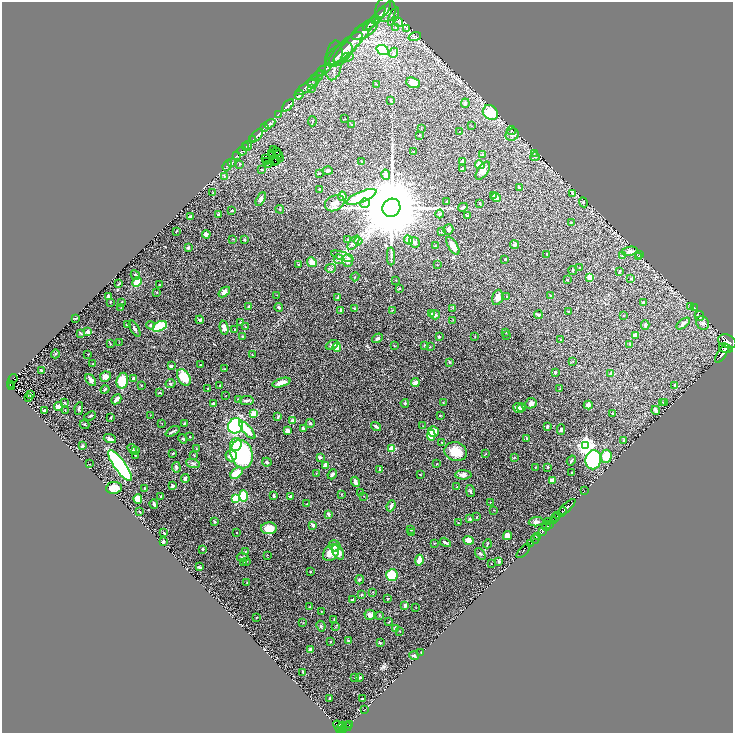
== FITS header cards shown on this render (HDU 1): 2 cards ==
NAXIS1  =                 1462
NAXIS2  =                 1462

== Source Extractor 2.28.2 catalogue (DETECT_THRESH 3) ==
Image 1462 x 1462 px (HDU 1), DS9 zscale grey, zoomed out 1/2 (1 PNG px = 2 x 2 image px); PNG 735 x 735 px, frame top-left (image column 2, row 1462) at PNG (2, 2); each listed source drawn as its Kron ellipse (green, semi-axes under 4 px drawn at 4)
Background 0.734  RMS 0.04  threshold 0.121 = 3 sigma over >= 5 px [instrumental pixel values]
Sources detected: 450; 24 cannot appear on this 1/2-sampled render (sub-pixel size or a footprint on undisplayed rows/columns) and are neither listed nor drawn; the other 426 listed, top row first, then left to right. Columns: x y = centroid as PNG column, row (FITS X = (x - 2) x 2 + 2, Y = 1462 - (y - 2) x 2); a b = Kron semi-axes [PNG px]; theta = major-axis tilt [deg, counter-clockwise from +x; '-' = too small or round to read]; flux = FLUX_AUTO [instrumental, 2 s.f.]
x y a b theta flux
386 10 12 10 82 53
381 13 13 4 49 29
393 16 10 3 66 14
376 19 14 3 50 29
398 22 5 3 - 13
371 23 10 3 41 25
396 27 4 3 - 7.4
407 29 3 2 - 5.8
365 30 15 7 30 40
415 36 6 4 19 12
355 40 30 6 47 99
346 48 22 7 44 73
383 50 6 4 -20 330
393 53 5 3 - 13
339 55 16 9 41 59
347 57 6 4 9 21
334 60 20 8 83 68
324 69 9 4 37 20
320 73 3 2 - 4.4
318 76 6 3 36 11
313 81 7 3 63 15
413 83 7 5 -22 58
376 84 2 2 - 4
307 87 14 4 32 34
311 88 3 3 - 6.3
299 95 5 3 - 11
391 100 3 2 - 5.7
465 103 5 3 - 20
288 105 7 3 50 13
490 113 8 6 -41 250
279 114 3 3 - 4.1
345 119 3 2 - 1.9
312 121 5 2 - 5
270 124 6 3 32 11
352 125 3 2 - 4.2
472 126 3 2 - 3.4
265 127 2 1 - 2.8
421 128 2 1 - 2.1
511 131 4 3 - 6.9
460 132 3 2 - 6.4
419 135 3 2 - 3
512 135 7 6 - 23
257 136 8 3 46 12
253 140 3 2 - 3
247 146 5 2 - 8
245 147 3 2 - 3.6
273 150 2 1 - 3.6
242 151 5 1 - 3.6
277 151 2 1 - 2.2
413 152 2 2 - 5.4
534 153 2 1 - 2.5
272 154 2 1 - 0.13
278 154 3 1 - 4.4
482 154 3 3 - 5.7
236 156 3 2 - 5.3
273 156 2 1 - 3.1
535 157 5 2 - 5.9
266 158 3 1 - 0.29
280 158 2 1 - 0.91
277 160 2 1 - 1.3
266 161 3 1 - 2.6
274 161 2 1 - 3
462 161 3 2 - 23
232 162 4 3 - 6.7
362 162 4 2 - 7.7
240 164 3 2 - 5
268 164 2 1 - 4.1
480 165 5 4 - 90
227 166 6 2 69 6.6
462 168 4 2 - 8.1
262 170 2 2 - 5.1
328 171 5 3 - 14
483 171 10 5 56 33
319 173 3 2 - 5.3
386 175 5 3 - 83
224 176 4 2 - 5
520 188 4 2 - 7.2
320 189 3 2 - 13
213 193 2 2 - 7.6
573 194 4 3 - 7.5
494 195 3 3 - 15
342 196 5 3 - 49
361 197 16 5 23 410
496 197 5 4 - 51
261 199 7 4 64 22
447 201 2 2 - 3.8
583 202 5 4 - 11
335 203 10 7 27 53
365 203 5 4 - 25
480 203 3 2 - 9.6
463 207 5 3 - 13
391 208 9 8 - 97000
280 209 4 2 - 4.1
232 211 3 2 - 6.1
440 214 4 3 - 11
219 215 3 3 - 13
190 216 2 2 - 15
467 216 3 2 - 15
571 222 3 2 - 3.3
448 230 5 5 - 16
176 231 3 2 - 2.8
441 232 3 2 - 2.8
206 234 4 4 - 22
233 239 4 2 - 3.9
244 239 3 2 - 6.4
347 239 2 2 - 4.8
409 240 5 3 - 42
358 241 4 2 - 9
414 242 6 4 -39 25
353 243 8 3 55 19
515 245 4 3 - 14
435 246 2 2 - 3.6
453 246 10 4 -58 85
188 248 3 3 - 16
630 251 8 4 10 23
547 255 2 1 - 2.7
639 255 3 2 - 4.2
342 256 12 3 -17 24
391 256 9 2 -88 13
622 256 4 3 - 12
638 256 3 2 - 5.1
338 259 5 5 - 18
505 259 2 2 - 5.8
347 261 6 5 - 50
312 262 5 4 - 60
299 265 2 2 - 6.1
437 265 2 2 - 2.6
330 268 5 2 - 9.1
580 268 2 2 - 4.6
573 270 4 2 - 6.2
619 272 4 2 - 7.5
135 275 5 3 - 19
355 277 4 2 - 4.2
590 277 2 2 - 150
631 279 3 2 - 4.1
396 280 2 2 - 3.2
567 280 3 2 - 6.5
137 282 5 4 - 97
119 284 4 2 - 8.3
159 285 2 2 - 10
399 289 3 3 - 6
157 292 3 2 - 3.7
224 292 6 4 41 38
277 295 2 2 - 3.1
550 295 3 2 - 3.7
507 296 3 3 - 8.3
108 297 2 2 - 31
338 297 3 2 - 7.5
497 297 8 5 74 51
110 302 3 2 - 5.8
121 302 2 1 - 4.2
643 303 3 3 - 14
249 307 4 3 - 17
279 307 4 3 - 12
690 307 3 3 - 4.9
121 308 3 2 - 3.9
354 308 4 2 - 5.5
453 308 3 2 - 3.2
695 308 3 2 - 18
341 310 3 3 - 19
392 310 3 2 - 2.7
568 312 3 2 - 4
432 314 4 3 - 25
435 315 5 4 - 18
538 315 4 3 - 11
623 316 2 1 - 3.4
699 316 5 4 - 17
75 318 2 1 - 4.5
200 320 4 4 - 12
453 320 2 2 - 2.7
241 323 4 3 - 8.3
703 323 7 6 - 22
127 324 3 2 - 9.1
683 324 8 3 38 37
151 325 4 3 - 12
645 325 5 2 - 8.1
160 326 7 4 28 270
245 327 3 2 - 3.6
135 328 9 3 -60 18
224 328 7 4 -79 46
235 329 2 2 - 9.7
88 332 2 2 - 130
506 332 4 3 - 5.8
81 333 4 2 - 5.9
506 335 3 2 - 4.6
636 335 3 3 - 37
243 336 3 3 - 5.4
475 336 3 2 - 4.5
439 337 3 3 - 12
377 338 6 3 33 18
561 340 2 2 - 9.5
727 341 9 6 -27 4200
119 343 2 1 - 1.8
110 344 3 2 - 3.4
630 344 2 2 - 4.1
332 345 6 4 26 18
394 346 3 2 - 3.6
425 346 3 3 - 9.9
337 347 4 3 - 110
430 347 3 2 - 4
726 348 7 4 -18 2500
722 353 10 3 56 4200
55 354 4 3 - 9.6
88 354 2 2 - 4
252 355 2 2 - 2.9
573 361 3 2 - 3.8
449 362 4 4 - 9.9
93 364 2 2 - 6.1
200 365 2 1 - 3.9
171 366 3 3 - 21
224 369 3 2 - 3.6
41 370 3 2 - 9.5
555 372 3 2 - 13
611 374 3 3 - 15
105 377 5 5 - 33
184 377 9 6 -58 150
133 378 4 3 - 14
13 379 5 2 - 43
91 380 7 4 -52 30
122 381 8 5 77 220
170 383 5 3 - 12
281 383 9 4 17 52
415 383 4 3 - 48
10 384 4 2 - 22
141 385 2 2 - 3.6
220 385 4 2 - 9.5
675 385 3 2 - 9.1
11 386 2 1 - 8.1
560 388 2 1 - 2.2
105 389 5 3 - 17
207 389 2 2 - 3.8
160 393 4 2 - 5.5
31 394 2 2 - 6.2
226 396 2 1 - 2.1
29 398 2 1 - 2
116 399 5 3 - 29
238 399 3 2 - 6.5
247 401 7 3 7 19
65 402 3 2 - 5.6
663 402 3 2 - 3.8
665 402 3 2 - 2.9
405 403 4 3 - 8.7
443 403 3 3 - 5.2
531 403 6 5 - 30
213 404 3 3 - 11
588 405 4 4 - 22
58 407 4 4 - 23
518 408 5 4 - 43
521 408 4 3 - 20
79 409 6 3 79 14
44 410 2 2 - 7.7
65 410 2 2 - 2.8
656 410 4 3 - 17
254 413 4 3 - 88
612 414 2 2 - 2.9
150 415 2 1 - 2.2
440 415 2 2 - 5.6
90 416 6 2 22 10
278 417 4 2 - 8.3
111 418 3 2 - 5.9
293 421 2 2 - 100
184 423 3 2 - 6.8
310 423 4 3 - 11
162 424 3 1 - 2.4
84 425 5 2 - 5.3
235 426 8 7 - 640
423 426 3 2 - 3.5
376 427 5 2 - 14
547 427 3 2 - 17
303 429 4 4 - 15
247 430 11 4 -49 120
561 430 5 3 - 17
173 431 8 2 29 14
287 431 4 4 - 18
433 431 5 5 - 86
431 435 5 4 - 130
190 437 2 1 - 4.2
527 438 3 3 - 9.2
110 439 6 3 -19 22
183 439 5 3 - 8.6
624 440 3 2 - 12
442 443 3 3 - 5.1
236 445 6 5 - 130
586 445 4 4 - 2900
82 446 2 2 - 53
196 448 2 2 - 3.5
392 448 3 3 - 250
132 449 5 4 - 14
136 451 3 3 - 6
456 452 11 9 -16 130
173 453 2 2 - 9.6
486 453 2 2 - 2.6
242 454 14 11 -76 930
135 455 3 2 - 3.7
194 455 4 2 - 4.7
231 456 6 5 - 73
606 456 7 5 85 150
320 457 3 3 - 13
514 457 3 3 - 6
571 460 5 2 - 9
593 460 9 7 81 1500
267 462 4 3 - 12
193 463 7 4 -17 16
90 464 2 2 - 2.1
437 464 3 2 - 4.8
120 465 18 5 -54 1700
326 465 3 3 - 78
176 467 5 3 - 21
535 467 3 2 - 4.4
548 467 3 2 - 9.5
380 469 2 2 - 26
571 472 3 2 - 3.6
236 473 7 4 39 150
316 473 2 2 - 3.1
332 474 5 3 - 12
420 475 3 2 - 3.9
463 475 8 4 -1 28
185 479 4 3 - 23
553 480 3 3 - 90
355 482 5 3 - 32
172 486 3 3 - 13
457 487 2 2 - 4.3
114 488 8 6 6 75
144 488 3 2 - 3.5
470 491 6 3 -76 11
584 491 2 1 - 25
361 492 2 2 - 5.3
342 494 2 2 - 3.7
161 496 2 2 - 18
243 496 6 4 -89 290
274 496 4 2 - 16
290 496 3 2 - 21
364 496 2 2 - 2.4
236 498 4 3 - 200
138 499 5 4 - 79
490 502 3 2 - 2.9
154 504 4 3 - 22
306 504 3 2 - 6.1
391 506 6 2 68 24
567 507 11 3 43 1800
494 510 2 2 - 2.9
140 512 3 2 - 3
562 512 5 2 - 1500
329 514 3 3 - 15
557 516 3 2 - 310
476 517 4 2 - 6
555 518 3 2 - 250
470 519 3 3 - 14
214 521 3 3 - 8.5
549 521 3 1 - 120
553 521 3 2 - 350
536 522 7 4 5 32
458 523 2 1 - 3.8
550 524 3 1 - 420
313 525 4 3 - 23
546 526 4 3 - 960
269 528 8 6 2 120
411 529 2 2 - 5.9
542 532 4 2 - 6700
164 533 3 2 - 11
236 533 2 1 - 3.1
411 533 3 2 - 3.8
507 536 5 4 - 31
537 536 2 2 - 730
535 539 5 2 - 1300
469 540 5 3 - 90
164 541 2 2 - 49
445 542 6 2 -31 17
435 543 3 2 - 3.9
531 543 3 2 - 120
487 544 4 2 - 6
335 546 6 5 - 39
203 549 4 3 - 5.8
523 551 9 1 47 96
245 552 2 1 - 3.9
338 552 8 5 -58 74
331 553 9 7 53 110
480 554 7 4 -56 14
268 555 3 2 - 3.7
243 557 6 3 -3 13
419 560 5 3 - 94
246 561 3 2 - 3.4
499 561 3 3 - 12
243 562 3 2 - 4.3
491 564 2 1 - 1.7
199 567 4 2 - 8.1
310 572 3 2 - 4.9
392 575 6 5 - 300
359 580 5 4 - 9
247 583 2 2 - 2.8
373 592 3 2 - 4.3
361 594 3 3 - 7
353 599 4 2 - 14
388 599 3 2 - 3.3
405 605 4 3 - 22
310 607 3 2 - 6.9
416 608 2 2 - 2.6
321 611 3 2 - 3.6
370 615 5 5 - 38
380 615 3 3 - 5.4
256 617 2 1 - 4.1
334 619 3 2 - 3.1
389 622 3 2 - 5.6
303 623 2 1 - 3.5
321 626 5 4 - 13
335 627 3 2 - 3.9
395 628 4 3 - 32
400 631 4 2 - 4.2
331 641 3 2 - 5.7
348 641 2 2 - 6.2
380 643 4 3 - 9.6
310 649 4 3 - 17
421 653 2 1 - 3.4
414 656 4 3 - 13
303 672 3 2 - 9.4
360 677 2 2 - 8.7
354 678 3 2 - 3.4
330 698 4 2 - 7.3
362 699 2 2 - 8.3
365 710 2 1 - 2.3
349 725 3 2 - 200
338 726 6 3 -39 170
343 726 3 1 - 330
347 726 5 2 - 240
340 728 5 3 - 300
344 730 3 2 - 550
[24 sub-pixel or undisplayed-footprint detections neither listed nor drawn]